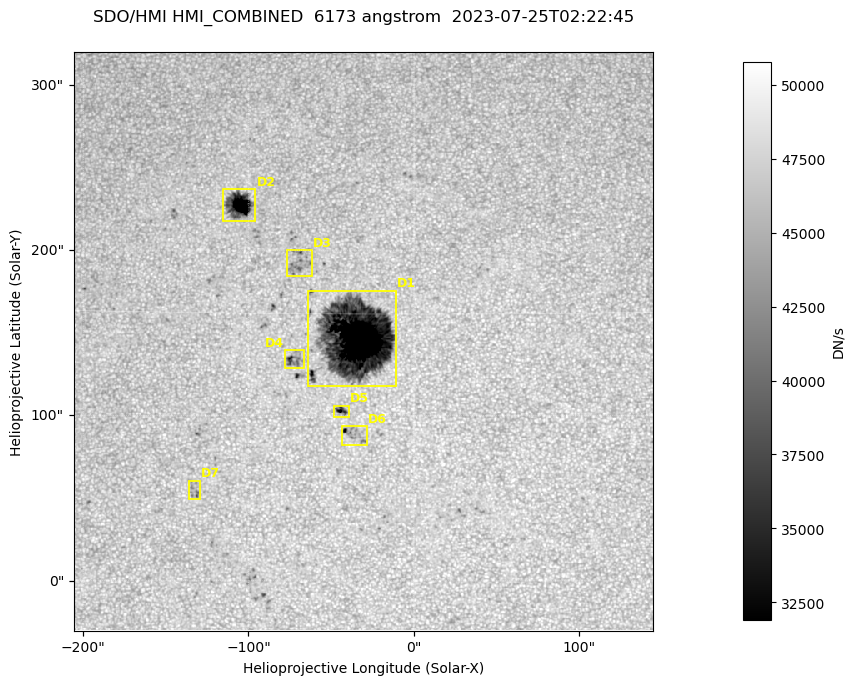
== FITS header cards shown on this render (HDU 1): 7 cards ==
TELESCOP= 'SDO/HMI '           / Telescope
INSTRUME= 'HMI_COMBINED'       / For HMI: HMI_SIDE1, HMI_FRONT2, or HMI_COMBINED
WAVELNTH=                6173. / [angstrom] Wavelength
DATE-OBS= '2023-07-25T02:22:45.900' / [ISO] Observation date {DATE__OBS}
CTYPE1  = 'HPLN-TAN'           / CTYPE1: HPLN
CTYPE2  = 'HPLT-TAN'           / CTYPE2: HPLT
BUNIT   = 'DN/s    '           / Physical Units

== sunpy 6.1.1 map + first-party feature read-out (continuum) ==
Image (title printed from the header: SDO/HMI HMI_COMBINED  6173 angstrom  2023-07-25T02:22:45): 695 x 695 px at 0.504 arcsec/px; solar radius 945 arcsec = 1874 px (partial field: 4.4% of the solar disc is inside the frame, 100% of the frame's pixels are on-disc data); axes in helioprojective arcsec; data unit DN/s (BUNIT, on the colour bar)
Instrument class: CONTINUUM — white-light / continuum photospheric image (CONTENT/OBS_TYPE)
Dark features (sunspots / pores): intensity divided by the frame's on-disc median (partial field: no limb-darkening profile); local-median window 302 px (8% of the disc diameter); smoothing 3 px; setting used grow <= 0.95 with closing radius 3 px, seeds <= 0.88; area >= 120 px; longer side >= 8 px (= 4 arcsec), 4 px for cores <= 0.7; partial field; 7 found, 7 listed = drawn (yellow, D1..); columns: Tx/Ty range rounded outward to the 2 arcsec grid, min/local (2 s.f., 1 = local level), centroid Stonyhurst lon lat
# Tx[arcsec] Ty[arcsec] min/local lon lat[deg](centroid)
D1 -64..-10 116..176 0.13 -2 +14
D2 -116..-96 218..238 0.29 -7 +19
D3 -78..-60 184..200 0.81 -4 +17
D4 -78..-66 128..140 0.73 -5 +13
D5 -50..-38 98..106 0.62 -3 +11
D6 -44..-28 82..94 0.66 -2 +11
D7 -136..-128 48..62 0.85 -8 +8